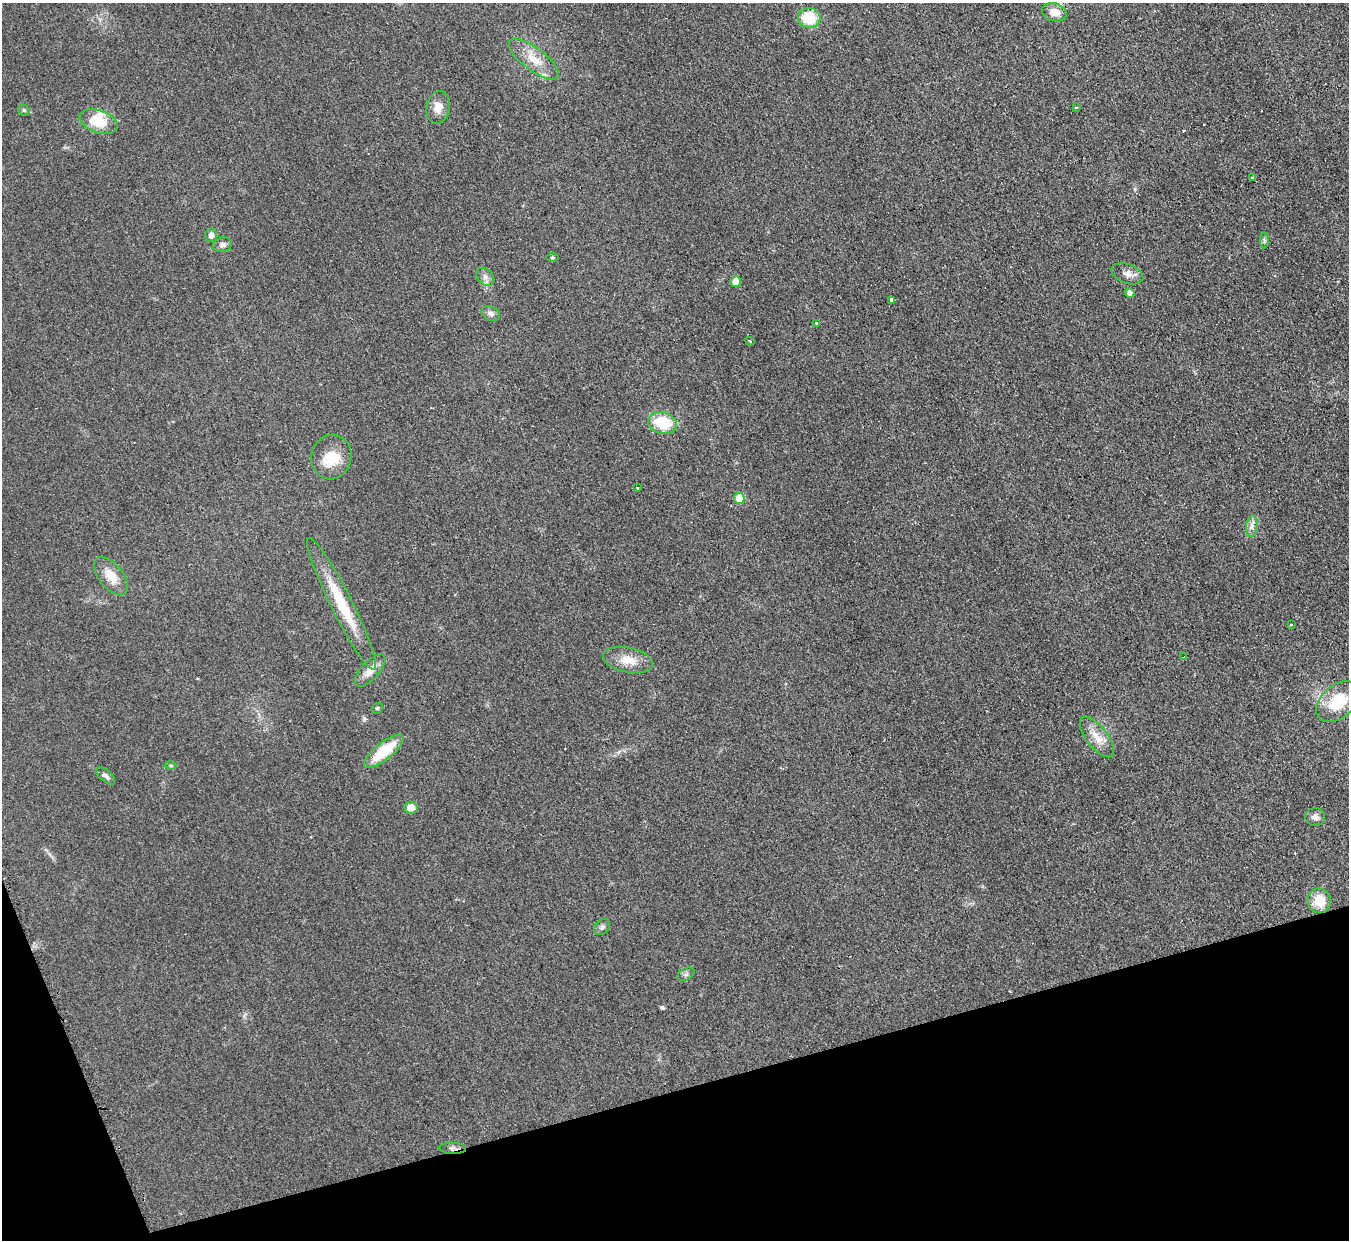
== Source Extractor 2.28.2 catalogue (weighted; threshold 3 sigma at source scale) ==
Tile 14 of 4 x 4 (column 2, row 4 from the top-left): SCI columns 1366-2712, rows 279-1516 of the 5413 x 5375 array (HDU 1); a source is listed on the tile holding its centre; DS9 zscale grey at full resolution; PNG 1351 x 1242 px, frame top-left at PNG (2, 3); each listed source drawn as its Kron ellipse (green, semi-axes under 4 px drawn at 4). Shown black and unused: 14% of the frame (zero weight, under 2 of 3 exposures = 2% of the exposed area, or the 3 px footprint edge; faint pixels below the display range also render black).
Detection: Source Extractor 2.28.2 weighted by HDU 2 'WHT'; one run over the whole footprint, this tile lists its part. Background 0.0957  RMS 0.011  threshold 0.0514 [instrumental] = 3 sigma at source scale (4.5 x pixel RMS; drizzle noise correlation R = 1.50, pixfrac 1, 0.05/0.05 arcsec/px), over >= 5 px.
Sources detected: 51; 1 inside a brighter object's white glare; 5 cosmic-ray / hot-pixel residue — neither listed nor drawn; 2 inside a brighter listed object's ellipse — not listed separately; the other 43 listed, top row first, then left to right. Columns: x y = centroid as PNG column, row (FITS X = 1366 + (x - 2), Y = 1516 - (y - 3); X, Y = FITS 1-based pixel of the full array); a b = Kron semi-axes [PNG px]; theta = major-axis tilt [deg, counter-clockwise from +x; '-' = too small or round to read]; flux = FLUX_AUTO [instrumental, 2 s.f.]
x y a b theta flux
1054 12 12 9 -14 11
809 18 11 10 - 37
534 59 30 11 -37 22
438 107 16 11 79 12
1076 107 3 3 - 1.2
24 110 6 5 - 1.8
99 122 20 11 -20 23
1252 177 3 3 - 2.9
211 235 7 6 - 5
1264 240 8 4 -89 2.2
222 245 10 7 16 4
552 258 6 3 0 1.2
1127 274 16 9 -20 7.5
485 277 10 7 -45 4.9
736 282 5 5 - 21
1130 293 5 4 - 5.7
892 301 3 3 - 12
491 314 10 7 -26 4.2
816 323 3 3 - 2.9
750 341 5 2 - 1.1
662 423 15 10 -15 40
331 457 22 20 75 28
637 487 3 3 - 2.9
739 498 5 5 - 28
1252 526 11 5 83 4.8
111 576 23 12 -51 18
342 604 74 11 -63 51
1291 625 3 2 - 1.2
1184 657 3 3 - 4.6
628 660 25 12 -12 18
370 670 20 9 47 13
1338 702 24 16 41 44
377 708 6 4 44 1.5
1097 737 24 10 -52 16
384 751 24 8 39 44
171 766 5 3 - 1.2
106 776 11 5 -40 3.9
411 808 6 6 - 12
1315 817 10 9 - 5.5
1319 901 12 11 - 25
602 927 9 7 46 3.4
686 974 9 5 29 2.9
453 1148 13 5 -3 3.5
Overlapping masked pixels (flux is a lower limit): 1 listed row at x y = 453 1148
Unlisted compact peaks at least as high as the median listed source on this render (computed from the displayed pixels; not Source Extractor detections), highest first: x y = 662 1007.